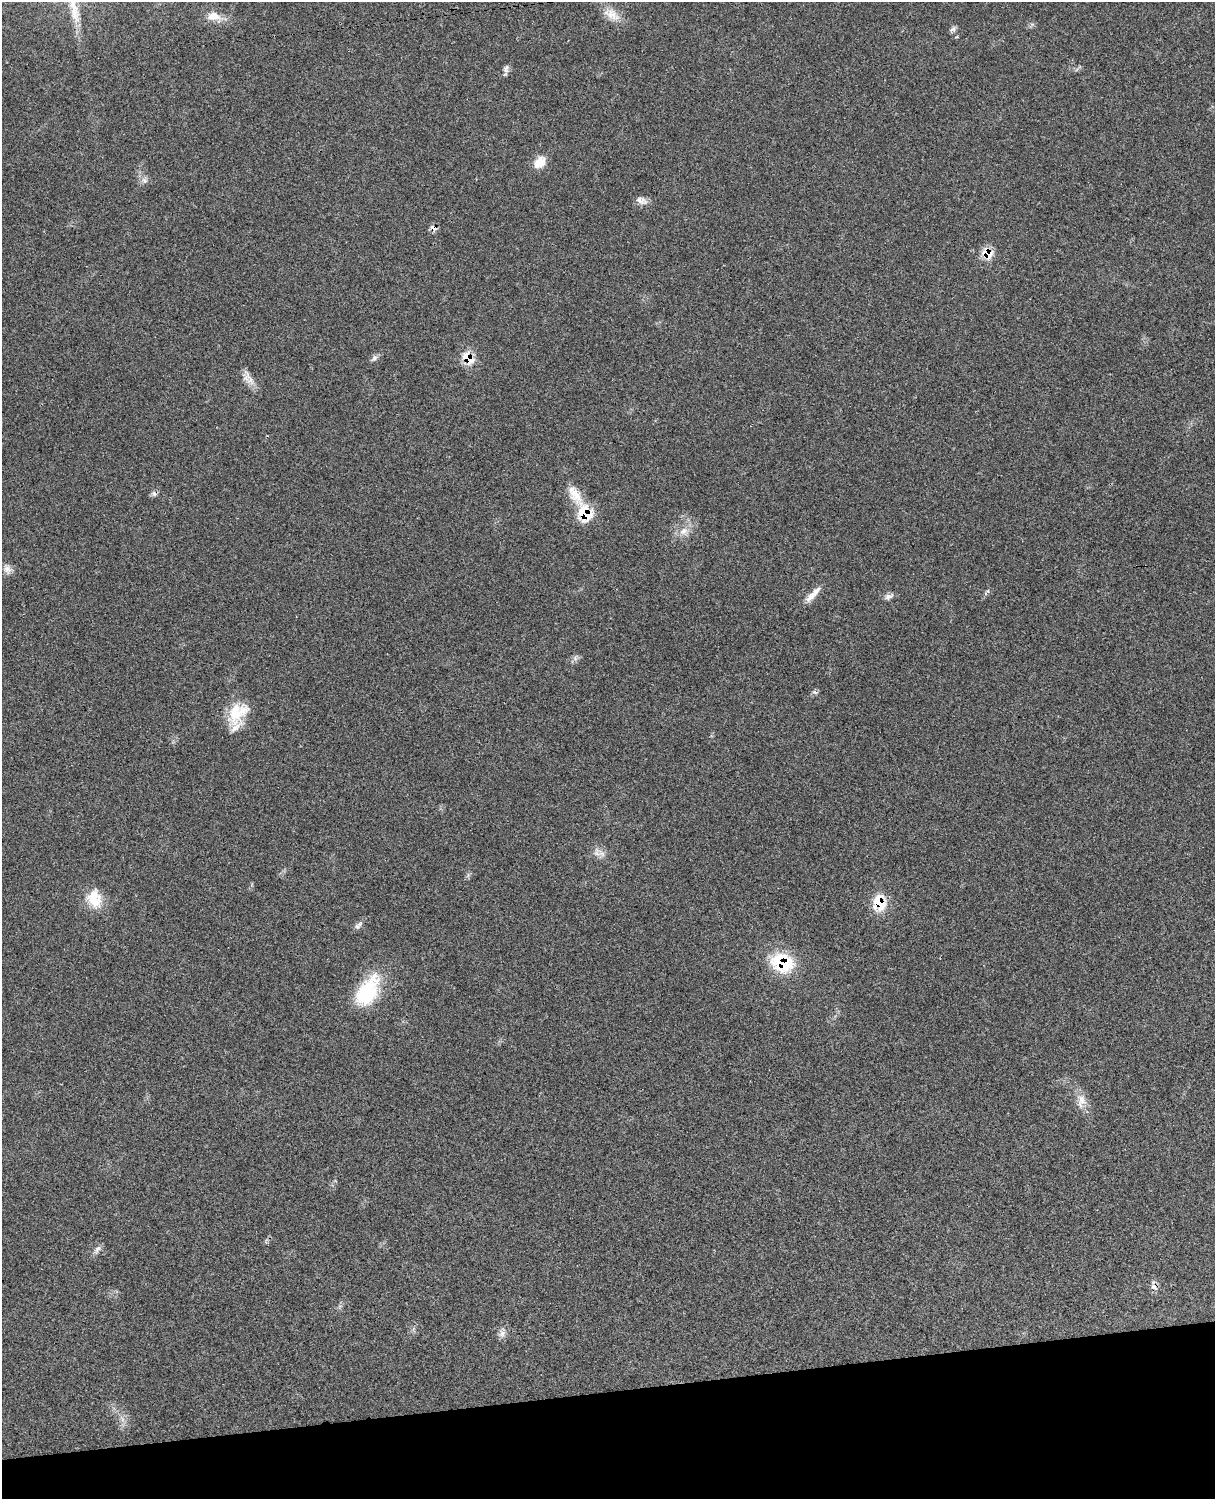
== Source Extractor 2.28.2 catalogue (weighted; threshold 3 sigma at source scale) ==
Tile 10 of 4 x 3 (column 2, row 3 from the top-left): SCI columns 1331-2543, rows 276-1772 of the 5088 x 4928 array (HDU 1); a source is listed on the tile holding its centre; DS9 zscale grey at full resolution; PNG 1217 x 1501 px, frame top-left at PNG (2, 2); no overlay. Shown black and unused: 7% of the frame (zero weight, under 3 of 4 exposures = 6% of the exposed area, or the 3 px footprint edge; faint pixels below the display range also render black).
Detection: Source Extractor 2.28.2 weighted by HDU 2 'WHT'; one run over the whole footprint, this tile lists its part. Background 0.0761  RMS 0.0058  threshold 0.026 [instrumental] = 3 sigma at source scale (4.5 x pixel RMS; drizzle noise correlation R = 1.50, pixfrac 1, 0.05/0.05 arcsec/px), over >= 5 px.
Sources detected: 32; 1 cosmic-ray / hot-pixel residue — not listed; the other 31 listed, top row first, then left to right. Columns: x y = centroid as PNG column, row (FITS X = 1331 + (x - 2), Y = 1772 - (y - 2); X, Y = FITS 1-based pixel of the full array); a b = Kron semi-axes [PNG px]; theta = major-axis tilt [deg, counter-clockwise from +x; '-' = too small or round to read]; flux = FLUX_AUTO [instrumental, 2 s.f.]
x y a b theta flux
612 14 26 13 -31 8.5
213 16 21 12 -4 7.5
953 29 10 5 26 1.5
506 69 12 7 80 2.1
540 162 16 11 48 7.7
144 180 9 8 - 2.4
641 201 18 8 -25 3.6
433 228 10 6 -25 2.3
987 253 11 9 -49 11
374 358 10 6 54 1.9
468 358 14 9 -55 12
248 378 23 11 -59 5.5
575 494 31 13 -58 11
585 513 20 16 -73 19
683 531 13 9 31 5.1
7 569 14 9 -69 3.4
813 594 28 7 46 5.6
888 596 12 7 16 2.4
575 658 7 6 - 1.7
814 692 8 4 -27 1.2
235 713 34 19 76 19
597 853 18 8 -81 3.7
94 899 25 19 -68 13
879 903 20 16 89 15
357 926 8 7 - 1.8
782 963 28 21 -22 29
367 991 42 23 61 34
1081 1099 19 12 -72 6.6
97 1249 13 7 56 2.4
1154 1287 12 6 -36 2.3
502 1334 10 8 60 2.7
Overlapping masked pixels (flux is a lower limit): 7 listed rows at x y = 433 228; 987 253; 468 358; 585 513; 879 903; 782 963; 1154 1287